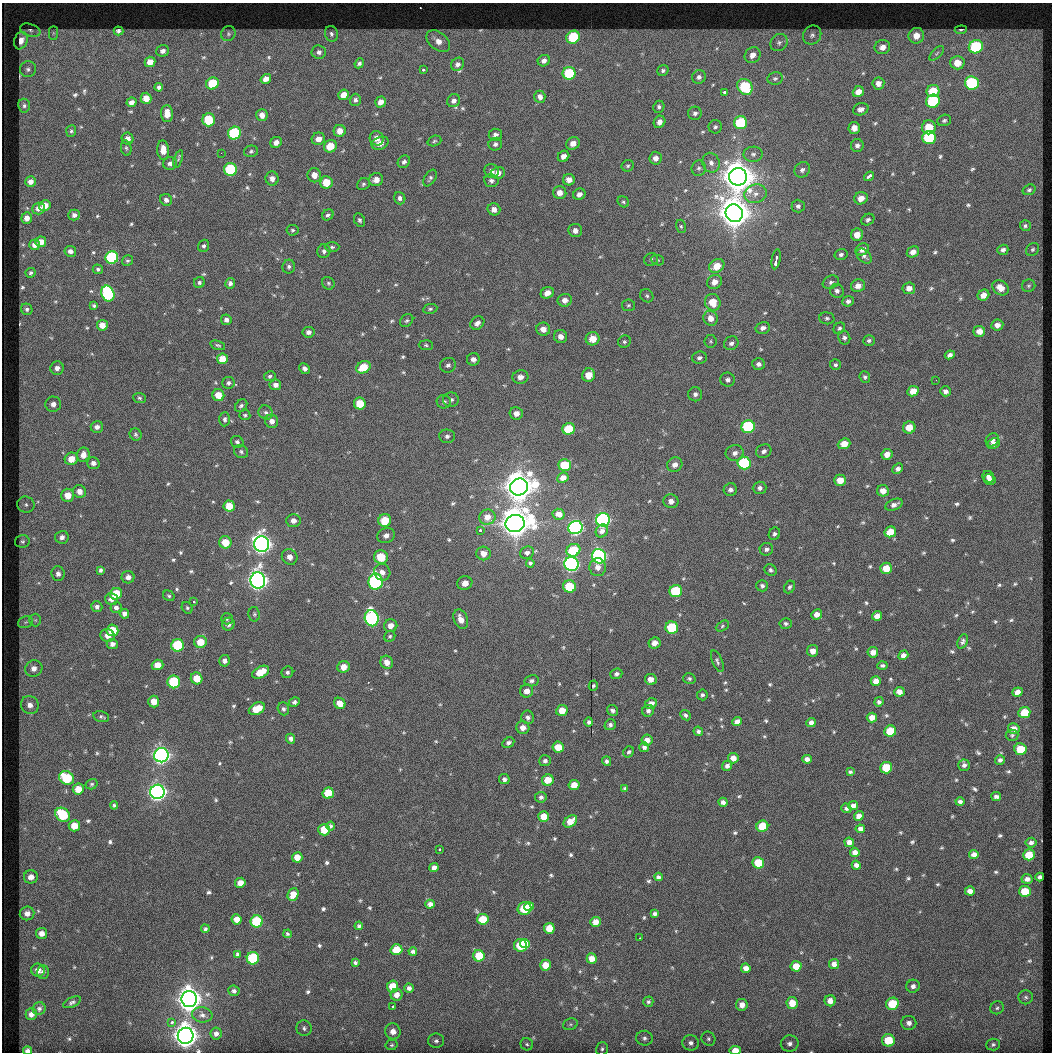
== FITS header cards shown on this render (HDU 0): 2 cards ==
NAXIS1  =                 1050  /
NAXIS2  =                 1050  /

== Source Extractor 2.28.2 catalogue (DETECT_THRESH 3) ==
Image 1050 x 1050 px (HDU 0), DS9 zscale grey, 1 PNG px = 1 image px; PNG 1054 x 1054 px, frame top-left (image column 1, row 1050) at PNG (2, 3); each listed source drawn as its Kron ellipse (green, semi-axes under 4 px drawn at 4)
Background 15.9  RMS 1.2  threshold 3.46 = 3 sigma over >= 5 px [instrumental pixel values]
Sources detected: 687; of the 687, the 500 brightest by FLUX_AUTO listed and drawn (187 fainter detections omitted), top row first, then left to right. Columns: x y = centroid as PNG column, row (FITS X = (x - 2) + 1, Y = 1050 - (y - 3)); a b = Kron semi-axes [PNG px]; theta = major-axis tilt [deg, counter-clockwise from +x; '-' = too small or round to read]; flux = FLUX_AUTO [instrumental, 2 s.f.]
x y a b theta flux
30 30 10 6 -18 260
961 30 6 3 5 140
118 31 5 4 - 260
53 33 7 4 90 140
228 34 8 7 - 220
331 34 8 6 -73 250
812 35 10 8 50 330
916 36 8 7 - 900
573 37 7 6 - 4400
21 41 9 6 70 780
438 41 13 8 -39 790
779 43 9 8 - 330
882 47 8 7 - 590
976 47 7 6 - 6900
163 51 6 5 - 300
319 52 7 7 - 330
937 53 9 4 45 170
753 55 9 7 43 590
544 61 6 5 - 360
150 62 5 5 - 780
359 63 5 4 - 190
957 63 7 6 - 1100
458 64 7 6 - 330
28 69 8 7 - 310
423 70 3 3 - 550
663 71 6 5 - 180
569 73 6 6 - 4400
699 77 7 6 - 290
775 78 8 6 11 190
266 79 5 4 - 480
212 83 6 6 - 3000
878 83 6 6 - 470
972 83 7 6 - 6900
159 87 4 4 - 250
745 87 8 7 - 5100
933 91 6 6 - 1800
724 92 3 3 - 840
858 92 6 5 - 540
344 95 5 5 - 700
540 97 6 5 - 370
146 98 5 5 - 810
355 100 6 5 - 230
454 101 7 6 - 300
933 101 7 6 - 5200
131 102 5 4 - 410
380 102 6 5 - 520
24 106 7 6 - 190
659 107 6 5 - 180
861 109 8 6 17 370
695 113 7 6 - 290
167 114 8 6 -89 840
262 115 6 5 - 520
209 120 6 6 - 3200
944 120 7 5 18 180
660 122 6 5 - 470
740 123 6 6 - 4800
715 127 7 6 - 210
929 127 7 7 - 1800
854 128 6 5 - 600
71 131 6 5 - 150
340 131 6 6 - 780
234 133 7 6 - 6100
495 135 7 6 - 310
929 137 7 6 - 5300
377 138 7 7 - 590
128 139 6 5 - 460
318 139 6 6 - 590
434 141 7 5 19 140
276 142 6 5 - 450
380 143 9 6 21 590
573 143 7 6 - 560
495 144 7 6 - 240
330 146 6 6 - 1500
857 146 6 6 - 310
126 148 8 5 -80 150
163 150 9 6 -87 840
251 151 7 5 14 170
221 153 2 2 - 440
753 154 9 7 1 340
563 156 6 5 - 500
655 158 6 6 - 490
178 159 9 4 71 150
404 162 7 5 45 250
170 163 7 6 - 320
711 163 10 8 -69 450
628 166 6 5 - 150
699 168 8 7 - 250
230 169 6 6 - 6100
802 170 8 7 - 330
492 171 7 6 - 370
498 173 7 6 - 450
314 175 7 6 - 660
869 176 5 3 - 1700
738 177 9 9 - 200000
430 178 9 5 59 210
272 179 7 6 - 460
376 180 7 6 - 570
569 180 6 5 - 550
31 181 5 5 - 430
491 181 7 6 - 270
326 182 6 6 - 1600
363 184 7 5 37 160
1029 190 7 5 20 170
560 193 7 6 - 570
579 194 6 5 - 430
755 194 11 9 16 660
400 198 6 5 - 240
861 198 7 6 - 810
166 200 6 5 - 320
623 202 6 5 - 150
45 206 6 5 - 870
798 206 6 6 - 250
38 208 6 6 - 500
494 209 6 6 - 450
734 213 9 8 - 200000
74 215 6 5 - 300
328 215 6 5 - 210
27 218 5 5 - 500
359 220 7 5 -65 170
868 220 7 5 35 190
681 226 7 5 -73 150
1025 226 5 5 - 170
292 230 6 5 - 150
575 231 7 6 - 440
857 235 6 6 - 830
41 242 5 5 - 860
35 245 5 5 - 480
204 246 6 5 - 170
332 247 7 5 -1 170
862 249 7 5 31 510
1032 249 7 5 45 170
1003 250 5 5 - 270
70 251 6 5 - 330
324 251 7 6 - 250
913 252 6 5 - 510
841 254 6 5 - 220
864 256 9 6 -42 290
112 258 6 6 - 8500
651 259 7 6 - 190
776 259 10 3 80 4100
658 260 7 5 -19 140
127 261 6 5 - 140
717 266 8 6 30 1400
289 267 7 6 - 210
98 269 5 4 - 150
31 273 5 5 - 140
199 282 6 5 - 160
714 282 8 6 36 750
831 282 8 6 27 240
230 283 5 5 - 290
328 283 6 6 - 160
858 286 7 6 - 560
1029 286 7 6 - 150
909 288 6 6 - 520
1000 288 9 7 -38 810
837 291 7 6 - 260
547 293 7 5 27 620
108 294 8 6 -69 9400
983 295 6 5 - 660
647 296 7 6 - 190
565 300 7 6 - 490
848 301 5 5 - 260
713 302 8 7 - 1600
628 305 6 6 - 170
94 306 3 3 - 140
27 309 6 5 - 160
430 309 7 5 10 150
710 318 7 7 - 760
827 318 7 6 - 190
226 320 5 5 - 290
407 321 7 5 42 170
477 323 7 6 - 420
102 325 5 5 - 710
997 325 6 5 - 490
763 328 7 6 - 370
839 328 6 5 - 170
543 329 7 6 - 650
979 331 6 5 - 650
309 332 6 5 - 320
561 336 6 6 - 520
844 338 7 6 - 230
593 339 7 6 - 1200
869 340 6 5 - 170
711 341 6 6 - 150
624 342 6 6 - 160
731 343 7 6 - 310
218 345 7 4 -18 150
426 345 7 5 -4 140
950 355 5 4 - 250
699 358 7 6 - 280
222 359 5 5 - 1200
473 359 6 6 - 360
758 364 6 6 - 330
448 365 8 7 - 240
835 365 5 5 - 180
363 367 7 5 29 1900
57 368 7 6 - 420
305 369 6 5 - 330
589 375 7 6 - 1200
270 376 6 5 - 160
520 377 8 6 14 540
865 377 6 5 - 160
728 380 7 7 - 300
936 380 2 2 - 250
228 383 6 6 - 220
275 385 6 5 - 440
913 391 6 5 - 970
946 391 5 5 - 300
695 394 7 7 - 320
218 395 6 6 - 1200
139 398 6 5 - 140
451 400 8 7 - 290
444 402 7 6 - 260
53 404 8 7 - 470
360 404 6 6 - 1900
241 406 7 5 47 200
266 412 7 6 - 250
516 413 6 6 - 510
245 415 5 5 - 140
225 419 7 5 87 220
272 421 7 6 - 460
97 427 6 6 - 330
748 427 7 6 - 8400
909 427 6 6 - 1100
569 429 6 5 - 2400
136 435 6 5 - 160
447 436 8 7 - 300
992 440 7 6 - 280
237 442 6 5 - 190
994 443 6 5 - 280
844 444 6 5 - 970
764 451 8 6 28 300
241 452 7 6 - 200
735 453 9 7 18 460
887 454 6 5 - 680
83 455 7 6 - 600
71 459 7 6 - 990
93 463 6 5 - 340
744 463 6 6 - 8500
565 465 6 6 - 2400
675 465 8 7 - 600
898 469 6 5 - 260
988 477 6 5 - 300
563 478 6 5 - 490
840 480 6 5 - 970
990 480 6 5 - 290
519 487 9 8 - 170000
760 488 7 6 - 290
730 490 7 6 - 320
79 491 6 6 - 520
883 491 6 5 - 690
68 495 6 6 - 1000
671 501 7 7 - 520
26 505 9 8 - 340
894 505 9 5 23 380
229 506 5 5 - 1400
559 514 6 5 - 570
487 517 8 7 - 650
385 520 6 6 - 2200
603 520 7 6 - 19000
293 521 7 6 - 460
515 523 9 8 - 170000
575 528 7 6 - 23000
480 530 3 3 - 530
602 531 7 5 53 340
890 532 6 5 - 1300
774 534 6 5 - 210
386 535 9 7 26 510
62 537 6 6 - 350
22 541 7 6 - 190
225 542 6 6 - 1500
262 544 8 7 - 51000
766 549 6 6 - 280
573 550 7 6 - 2500
483 553 7 7 - 650
527 553 7 6 - 210
599 556 7 7 - 19000
290 557 8 7 - 570
381 557 7 6 - 2300
530 563 4 3 - 150
571 564 7 7 - 24000
598 567 9 8 - 530
886 568 6 5 - 1400
101 570 4 4 - 180
770 570 6 5 - 190
382 572 8 8 - 550
58 574 7 6 - 390
128 577 6 6 - 370
258 580 8 7 - 54000
376 582 8 7 - 16000
465 583 7 7 - 810
570 586 6 6 - 2400
762 586 6 6 - 240
789 587 7 5 63 200
676 591 6 6 - 4100
116 594 6 5 - 2100
169 596 6 5 - 140
111 599 6 6 - 450
194 601 3 2 - 400
97 607 5 5 - 250
116 607 5 5 - 290
187 608 6 5 - 140
124 614 5 4 - 360
254 614 7 5 -80 150
817 614 5 5 - 520
877 616 5 5 - 470
372 618 8 7 - 16000
227 619 6 5 - 150
461 619 10 7 -67 910
35 620 6 6 - 170
25 622 7 5 20 210
786 623 6 5 - 180
228 624 6 6 - 430
391 626 7 6 - 660
722 626 7 4 29 140
672 628 6 6 - 4400
112 630 6 6 - 2100
108 635 7 6 - 510
390 636 6 5 - 140
963 641 7 4 65 200
200 642 6 6 - 1400
654 643 6 5 - 590
112 644 5 5 - 310
178 645 6 6 - 5300
813 651 6 5 - 550
873 652 5 5 - 500
903 655 5 4 - 440
225 661 6 5 - 350
717 661 11 5 -68 200
387 662 7 6 - 660
158 665 6 5 - 790
882 665 5 4 - 210
344 667 6 5 - 820
34 668 9 8 - 590
261 672 9 5 28 1500
287 672 6 5 - 190
616 674 6 5 - 240
197 678 6 5 - 1400
651 679 6 5 - 610
689 679 6 5 - 170
531 681 7 5 11 230
876 681 5 5 - 650
174 682 6 6 - 5400
593 686 5 4 - 150
527 691 6 6 - 510
899 692 5 5 - 470
1017 692 5 4 - 470
702 695 5 5 - 180
154 702 6 5 - 760
294 702 5 5 - 230
879 702 5 4 - 200
340 703 6 5 - 840
651 704 6 5 - 530
30 705 9 8 - 640
257 709 8 5 27 1500
283 709 6 5 - 200
612 710 6 5 - 230
562 711 6 5 - 1100
648 711 6 5 - 270
1024 713 6 5 - 2000
685 715 6 4 -42 210
101 717 8 5 -14 160
528 717 7 6 - 280
872 717 5 5 - 640
589 722 4 4 - 160
737 722 5 4 - 440
811 723 4 4 - 350
610 725 6 5 - 220
523 728 6 6 - 560
1014 728 6 5 - 490
698 731 5 4 - 190
890 731 6 5 - 2300
1012 735 6 5 - 150
291 739 5 4 - 230
647 740 5 5 - 610
508 743 6 5 - 230
558 747 6 5 - 1200
644 747 5 4 - 270
1020 749 6 5 - 2100
629 752 6 5 - 170
161 755 7 7 - 39000
733 758 5 5 - 500
807 759 5 4 - 370
1000 760 5 4 - 200
545 761 6 5 - 220
607 761 5 4 - 220
964 765 6 5 - 240
727 766 5 5 - 300
886 768 6 5 - 2400
850 772 4 3 - 150
66 778 8 6 -30 3500
504 779 5 5 - 230
548 780 6 5 - 1200
92 784 6 5 - 140
574 785 5 5 - 930
78 789 5 5 - 1100
625 789 4 3 - 150
157 792 7 7 - 39000
328 793 6 5 - 1800
996 796 5 4 - 210
541 797 6 5 - 230
723 802 4 4 - 290
960 802 4 4 - 230
114 805 4 4 - 140
853 806 5 4 - 410
846 808 5 4 - 160
63 815 8 6 -37 3700
544 816 5 5 - 1200
859 816 5 4 - 460
570 821 7 5 37 1100
74 826 5 5 - 1100
331 826 4 4 - 160
762 826 6 5 - 2400
860 829 5 4 - 310
324 830 6 6 - 1800
849 842 5 4 - 420
1031 843 5 5 - 270
439 849 3 3 - 740
855 852 5 4 - 480
974 855 5 4 - 400
1029 855 6 5 - 1800
297 857 5 5 - 800
758 863 6 5 - 2400
856 865 4 4 - 340
434 868 4 4 - 340
31 877 7 6 - 570
658 877 4 4 - 180
1040 877 4 4 - 210
1027 879 5 4 - 310
240 883 5 5 - 650
970 891 5 4 - 400
1025 891 6 5 - 1900
293 894 6 5 - 900
430 904 4 4 - 340
529 907 5 4 - 1400
524 909 7 6 - 2800
27 913 7 7 - 580
655 914 4 3 - 190
237 919 5 5 - 660
483 919 6 5 - 1700
257 921 6 6 - 4800
595 922 5 5 - 690
359 926 4 4 - 160
549 928 5 5 - 1100
205 929 4 4 - 140
42 933 6 5 - 470
287 934 4 3 - 140
640 938 3 2 - 140
525 944 5 4 - 1400
520 945 6 6 - 2800
396 950 6 5 - 1800
413 951 4 4 - 230
238 954 4 4 - 210
479 956 6 5 - 1800
253 958 6 6 - 5100
592 959 5 5 - 740
355 963 4 3 - 160
834 964 5 5 - 420
545 965 5 5 - 1100
796 966 5 5 - 990
746 968 5 4 - 450
38 970 7 6 - 550
43 972 6 6 - 260
913 986 7 6 - 370
393 987 6 5 - 1900
409 988 5 4 - 290
234 991 5 5 - 220
397 995 6 6 - 540
1026 997 7 7 - 240
189 999 8 7 - 100000
830 1001 5 5 - 470
72 1002 9 5 24 200
648 1002 5 5 - 160
792 1003 6 6 - 1100
892 1004 6 6 - 2500
742 1005 6 6 - 570
393 1006 3 3 - 530
997 1008 7 6 - 200
39 1009 6 6 - 220
31 1014 6 5 - 390
202 1015 10 7 -7 380
172 1022 3 3 - 390
909 1023 7 7 - 410
570 1024 7 5 19 190
304 1028 8 7 - 290
393 1031 8 7 - 650
216 1033 6 5 - 340
186 1036 8 8 - 100000
644 1038 8 7 - 300
708 1039 7 6 - 220
888 1040 6 6 - 2600
436 1041 8 7 - 280
691 1043 8 7 - 370
790 1043 9 8 - 420
527 1044 6 6 - 170
993 1044 7 6 - 180
392 1045 6 5 - 150
602 1049 7 6 - 180
735 1050 5 4 - 1100
27 1051 4 4 - 260
At the frame edge (FLAGS 8, measured only in part): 2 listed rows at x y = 735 1050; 27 1051
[187 fainter detections neither listed nor drawn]